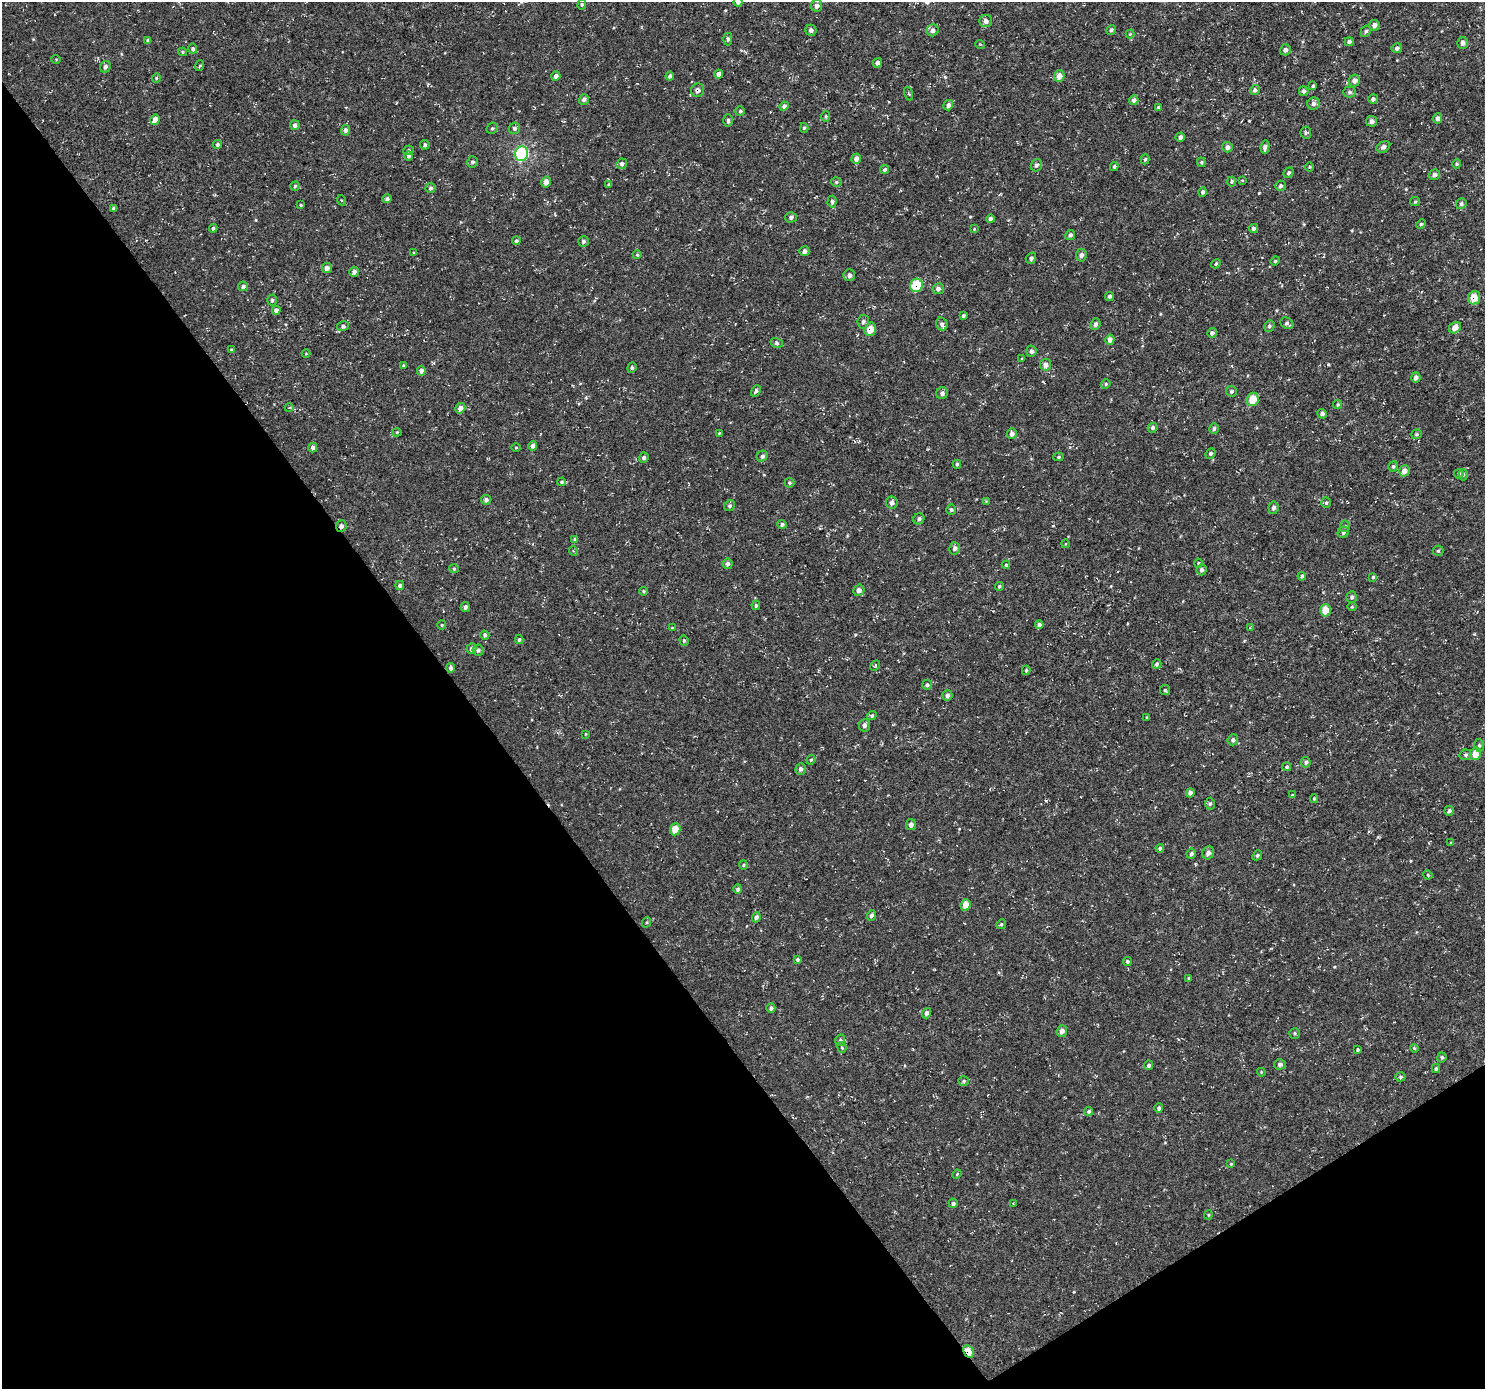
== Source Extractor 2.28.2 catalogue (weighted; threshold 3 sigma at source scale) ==
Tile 14 of 4 x 4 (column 2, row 4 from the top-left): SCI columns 1486-2968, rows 189-1575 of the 5935 x 5860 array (HDU 1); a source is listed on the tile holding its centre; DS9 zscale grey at full resolution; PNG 1487 x 1391 px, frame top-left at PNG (2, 2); each listed source drawn as its Kron ellipse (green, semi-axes under 4 px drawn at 4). Shown black and unused: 35% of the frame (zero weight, under 3 of 5 exposures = <1% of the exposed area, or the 3 px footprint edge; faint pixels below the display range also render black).
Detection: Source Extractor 2.28.2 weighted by HDU 2 'WHT'; one run over the whole footprint, this tile lists its part. Background -8.28e-06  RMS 0.0033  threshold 0.0149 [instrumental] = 3 sigma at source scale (4.5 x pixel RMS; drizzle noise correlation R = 1.50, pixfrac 1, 0.0396/0.0396 arcsec/px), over >= 5 px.
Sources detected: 275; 1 inside a brighter listed object's ellipse — not listed separately; the other 274 listed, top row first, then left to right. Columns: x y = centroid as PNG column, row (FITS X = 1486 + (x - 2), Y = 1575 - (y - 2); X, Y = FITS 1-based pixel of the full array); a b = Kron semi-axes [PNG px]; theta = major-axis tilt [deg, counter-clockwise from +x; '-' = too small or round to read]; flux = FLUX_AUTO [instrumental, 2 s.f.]
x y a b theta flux
738 2 4 4 - 1.1
582 4 5 4 - 0.49
817 6 6 5 - 1.3
986 21 6 6 - 1.6
1374 25 5 5 - 1.5
811 30 5 5 - 1
933 30 6 6 - 1.4
1111 30 5 4 - 0.7
1366 31 6 5 - 0.74
1130 34 4 4 - 0.32
728 39 6 4 -90 0.69
148 40 4 3 - 0.64
1349 42 4 4 - 0.72
1463 43 6 5 - 1.2
980 44 5 3 - 0.27
1397 48 5 5 - 0.75
193 49 5 4 - 0.75
1285 50 5 5 - 1.1
183 52 4 4 - 0.36
56 59 5 3 - 0.26
877 63 5 4 - 1.1
199 66 5 3 - 0.31
105 67 6 5 - 1.1
719 74 4 4 - 1.5
556 76 5 4 - 1.3
670 76 4 4 - 0.95
1059 76 6 5 - 2.7
156 78 4 4 - 0.39
1354 81 6 5 - 1.4
1313 86 4 4 - 0.5
698 90 7 6 - 1.6
1255 90 5 4 - 0.98
1304 91 5 4 - 0.87
1349 92 6 5 - 0.66
908 93 7 3 -71 0.33
584 99 5 4 - 0.81
1373 99 5 4 - 0.87
1134 100 5 4 - 1
1314 104 6 6 - 1.2
948 105 5 4 - 0.97
784 106 5 4 - 0.95
1158 107 4 3 - 0.37
740 111 4 4 - 0.5
826 116 5 4 - 0.42
1437 118 5 4 - 1.2
155 120 5 4 - 2.4
728 120 6 4 -89 0.64
1372 121 5 5 - 1.1
295 125 5 5 - 0.99
492 128 6 5 - 0.59
514 128 6 5 - 0.8
804 128 5 4 - 0.46
346 130 5 4 - 1
1306 133 6 5 - 0.61
1180 137 5 4 - 1.1
218 144 4 4 - 0.66
425 145 5 5 - 0.66
1227 147 5 5 - 1.2
1265 147 6 4 80 1.1
1383 147 7 5 29 0.89
408 150 5 4 - 0.52
522 154 7 6 - 33
408 156 5 4 - 0.63
856 159 5 4 - 1.4
1145 159 5 4 - 0.47
473 162 5 5 - 0.77
1201 162 5 4 - 0.42
622 164 5 5 - 0.95
1457 164 5 4 - 0.41
1036 165 6 5 - 0.92
1114 167 4 3 - 0.51
1310 167 5 3 - 0.32
885 170 5 4 - 0.68
1289 173 5 4 - 0.71
1434 175 5 5 - 1.2
1242 180 4 2 - 0.22
1232 181 5 4 - 0.5
546 182 5 5 - 2.2
836 182 5 4 - 0.49
609 185 4 3 - 0.43
295 186 4 4 - 0.5
1280 186 5 5 - 0.68
430 188 5 5 - 0.76
1203 192 5 4 - 0.81
387 199 5 4 - 0.81
341 200 5 3 - 0.32
832 202 6 4 85 0.69
1415 202 5 4 - 0.4
1461 204 5 5 - 0.75
301 205 3 3 - 0.34
114 208 4 3 - 1
791 217 5 5 - 0.82
990 219 4 4 - 0.84
1421 224 5 4 - 0.46
213 228 4 3 - 0.57
1253 228 5 4 - 0.73
974 229 3 3 - 0.25
1070 235 5 4 - 0.89
516 241 4 4 - 0.61
583 241 5 5 - 0.8
804 251 5 4 - 0.98
414 253 3 3 - 0.33
637 255 4 4 - 0.35
1081 255 6 5 - 1.1
1031 258 6 5 - 0.88
1275 261 4 4 - 0.39
1216 264 5 3 - 0.43
327 268 5 5 - 1.2
354 272 5 4 - 1.1
849 275 6 6 - 1.2
916 285 7 6 - 9.3
243 286 5 5 - 0.77
938 289 5 5 - 1.1
1110 296 5 4 - 0.68
1474 298 6 6 - 4.3
272 300 5 5 - 0.68
276 310 4 4 - 1.4
963 316 4 3 - 0.58
863 322 7 5 81 0.88
1287 323 7 5 -32 0.82
942 324 7 5 -73 1.1
1095 324 6 5 - 0.99
343 326 6 4 14 0.62
1269 326 6 5 - 0.68
1455 328 6 5 - 2.1
870 329 7 5 73 3.6
1212 333 5 4 - 1
1110 340 5 4 - 1.6
777 343 6 5 - 0.67
231 350 4 4 - 0.47
1031 351 5 5 - 0.95
306 354 4 3 - 0.24
1022 359 4 4 - 0.28
1046 365 6 5 - 1.6
404 366 4 4 - 0.41
632 368 5 4 - 0.51
421 371 5 4 - 1.1
1416 377 5 4 - 1.1
1106 384 5 4 - 0.45
756 391 6 4 61 0.84
1231 391 5 5 - 0.76
942 393 6 5 - 0.93
1253 399 7 6 - 5.5
1338 404 4 4 - 0.38
289 408 4 2 - 0.24
460 408 5 5 - 1.8
1322 414 5 4 - 0.96
1153 428 5 4 - 0.73
1214 428 5 4 - 0.7
397 432 4 4 - 0.35
719 433 4 3 - 0.31
1012 434 5 5 - 1.2
1416 434 5 4 - 0.48
533 446 5 4 - 1.1
313 448 5 4 - 1.2
516 448 4 3 - 0.27
1210 453 5 4 - 0.57
762 456 6 5 - 0.91
1058 457 5 4 - 0.49
644 458 5 5 - 0.82
957 464 4 4 - 0.54
1393 466 5 4 - 0.52
1404 471 6 5 - 2
1459 474 5 4 - 0.52
1463 474 6 4 87 0.49
562 482 4 4 - 0.46
789 483 5 5 - 0.58
486 500 5 4 - 0.99
986 501 4 4 - 0.28
892 503 6 6 - 1.4
1326 503 5 4 - 0.51
729 506 6 5 - 0.64
1273 508 6 5 - 1.1
951 510 5 5 - 0.5
919 519 6 5 - 0.89
782 524 5 4 - 0.81
341 526 6 5 - 0.95
1345 526 5 5 - 0.54
1343 532 6 5 - 0.83
575 539 4 4 - 0.5
1065 544 4 3 - 0.22
955 548 6 5 - 0.95
574 551 5 3 - 0.3
1438 551 5 5 - 0.51
1198 563 4 4 - 0.32
728 564 5 5 - 0.97
1006 565 4 4 - 0.37
454 569 5 4 - 0.4
1202 570 5 5 - 0.92
1302 576 4 4 - 0.57
1373 577 4 4 - 0.4
400 585 4 4 - 0.94
999 586 4 4 - 0.53
859 590 6 5 - 1.5
643 591 4 4 - 0.37
1352 597 6 5 - 0.72
756 605 5 4 - 0.52
465 607 5 4 - 0.93
1352 607 5 3 - 0.29
1325 610 6 5 - 3.8
442 625 4 4 - 0.39
1039 625 4 4 - 1.2
672 628 4 4 - 0.39
1250 628 3 3 - 0.24
485 635 5 4 - 0.83
519 639 4 3 - 0.51
684 640 5 4 - 0.46
472 648 5 5 - 0.93
478 650 5 5 - 0.9
1157 664 5 4 - 0.58
875 666 6 3 63 0.36
451 668 5 4 - 0.87
1026 670 4 3 - 0.44
927 685 5 5 - 0.68
1165 690 5 5 - 0.48
947 695 5 5 - 1.1
872 716 5 4 - 0.49
1147 717 4 2 - 0.24
864 725 6 5 - 1.1
585 734 4 2 - 0.22
1233 740 5 5 - 0.91
1479 745 6 5 - 0.6
1475 754 6 5 - 4.1
1466 755 6 5 - 0.7
811 760 5 4 - 0.39
1306 762 5 5 - 0.81
1287 767 4 4 - 0.6
801 769 5 5 - 0.94
1190 793 4 4 - 1.1
1292 795 4 4 - 0.37
1314 799 4 3 - 0.29
1210 804 6 4 87 0.58
1449 811 5 4 - 0.76
911 824 5 5 - 1.3
675 829 6 5 - 4.1
1451 843 3 3 - 0.38
1160 848 4 4 - 0.73
1208 853 7 5 59 1.3
1191 854 5 5 - 0.8
1257 855 5 4 - 0.52
743 865 4 4 - 0.41
1428 875 5 4 - 0.36
738 889 4 4 - 0.8
966 905 6 5 - 3.8
871 915 5 4 - 0.91
756 917 5 4 - 0.94
647 922 5 3 - 0.35
1001 924 5 4 - 0.42
797 959 4 3 - 0.57
1127 961 4 4 - 0.54
1189 978 4 4 - 0.34
771 1008 5 4 - 0.8
926 1013 5 4 - 0.89
1062 1031 6 5 - 1.6
1295 1033 5 5 - 0.53
840 1040 6 4 69 0.59
842 1047 5 4 - 0.4
1414 1048 4 3 - 0.31
1357 1050 4 4 - 0.47
1442 1057 5 4 - 0.56
1280 1064 6 5 - 0.97
1149 1065 5 4 - 0.72
1436 1068 4 4 - 0.5
1261 1072 4 3 - 0.27
1400 1077 5 4 - 0.56
964 1081 5 4 - 0.48
1159 1108 4 4 - 0.72
1089 1111 4 4 - 0.68
1231 1164 4 3 - 0.28
957 1174 5 3 - 0.32
953 1203 4 4 - 0.65
1013 1203 4 2 - 0.21
1208 1215 4 4 - 0.35
968 1352 7 5 -59 4.9
Overlapping masked pixels (flux is a lower limit): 5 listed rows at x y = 916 285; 1474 298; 870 329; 341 526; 968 1352
Isophote crosses this tile's border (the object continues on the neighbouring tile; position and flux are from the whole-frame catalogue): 1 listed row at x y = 738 2